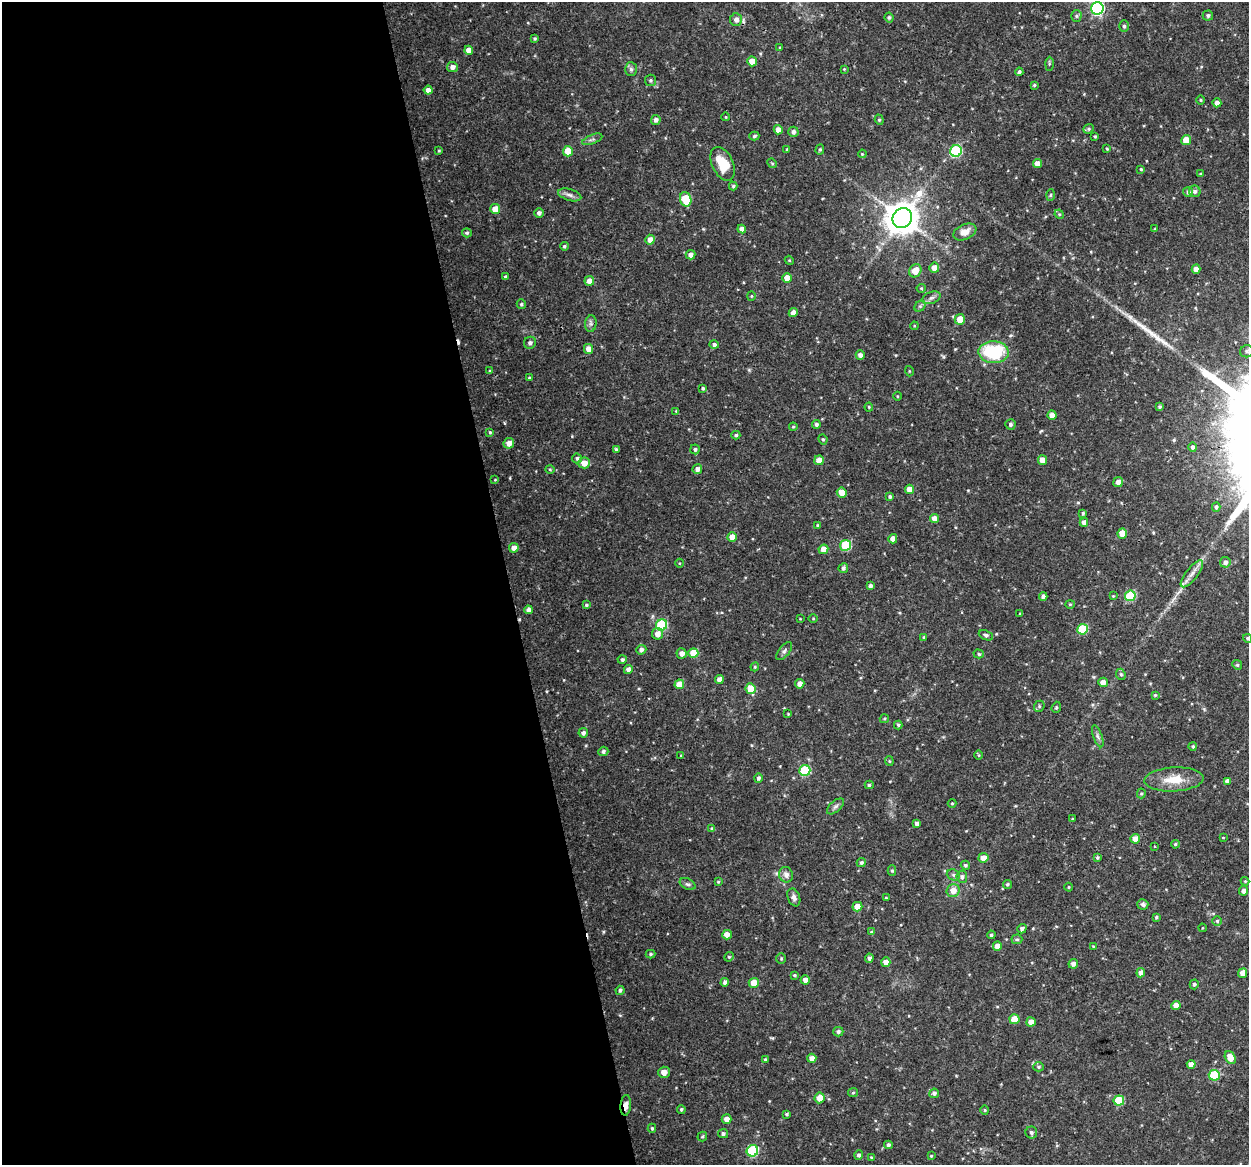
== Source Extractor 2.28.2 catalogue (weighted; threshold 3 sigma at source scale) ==
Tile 9 of 4 x 4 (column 1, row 3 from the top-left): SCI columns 2-1248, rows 1201-2363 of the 4992 x 4776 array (HDU 1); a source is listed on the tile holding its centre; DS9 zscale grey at full resolution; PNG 1251 x 1167 px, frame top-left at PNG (2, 2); each listed source drawn as its Kron ellipse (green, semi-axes under 4 px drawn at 4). Shown black and unused: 41% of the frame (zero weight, under 3 of 4 exposures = <1% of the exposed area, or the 3 px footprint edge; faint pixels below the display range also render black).
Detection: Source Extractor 2.28.2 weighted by HDU 2 'WHT'; one run over the whole footprint, this tile lists its part. Background 0.0465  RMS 0.0026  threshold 0.0115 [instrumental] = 3 sigma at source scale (4.5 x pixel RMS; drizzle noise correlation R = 1.50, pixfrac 1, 0.0396/0.0396 arcsec/px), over >= 5 px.
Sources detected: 261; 2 cosmic-ray / hot-pixel residue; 1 long thin detection or spike segment (spike, bleed or trail) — neither listed nor drawn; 1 inside a brighter listed object's ellipse — not listed separately; the other 257 listed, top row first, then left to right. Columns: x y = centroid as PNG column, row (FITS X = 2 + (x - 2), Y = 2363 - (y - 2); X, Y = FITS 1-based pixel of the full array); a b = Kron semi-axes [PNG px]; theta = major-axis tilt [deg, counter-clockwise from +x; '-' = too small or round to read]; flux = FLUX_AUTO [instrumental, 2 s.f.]
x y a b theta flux
1097 8 6 6 - 40
1208 15 5 5 - 0.55
1076 16 6 5 - 0.44
889 17 5 4 - 0.44
736 20 6 6 - 1.2
1124 26 6 5 - 0.53
535 38 4 4 - 0.31
780 48 4 3 - 0.27
469 50 4 4 - 2
752 61 5 5 - 2.8
1049 64 7 3 89 0.34
452 67 5 5 - 1.3
631 69 7 6 - 0.74
844 69 4 4 - 0.21
1019 72 4 3 - 0.55
650 80 5 5 - 0.49
1034 85 4 4 - 0.34
428 90 4 4 - 1.6
1201 100 5 3 - 0.22
1217 103 4 4 - 1
726 117 4 3 - 0.18
656 120 5 5 - 0.79
879 120 5 4 - 0.43
1089 129 5 4 - 0.39
778 130 4 4 - 1.8
793 132 5 5 - 0.86
754 136 5 4 - 0.42
1095 136 4 3 - 0.29
592 139 11 4 22 0.66
1186 140 5 4 - 3.4
820 149 5 4 - 0.38
1107 149 4 3 - 0.25
787 150 4 3 - 0.27
439 151 4 4 - 0.27
568 151 5 5 - 4.1
956 151 6 5 - 24
862 154 4 3 - 0.24
772 163 5 4 - 0.3
723 164 18 10 -65 6.1
1037 164 4 4 - 2.2
1141 169 4 3 - 0.3
1200 174 4 3 - 0.26
733 186 4 4 - 0.35
1195 191 6 5 - 0.68
1188 192 5 4 - 0.64
570 195 12 5 -17 1
1050 195 6 4 87 0.3
686 199 7 5 -71 9.1
495 209 5 5 - 3.2
539 213 5 4 - 0.83
1059 214 5 4 - 0.28
902 218 10 9 - 480
742 229 4 4 - 1.5
1155 229 3 3 - 0.24
965 232 12 7 23 2.1
467 233 5 4 - 0.49
650 240 5 4 - 1.8
564 246 4 4 - 0.42
690 255 5 4 - 1.1
789 260 4 3 - 0.24
934 268 5 5 - 1.7
1196 269 4 4 - 1.6
915 271 7 6 - 2.7
505 277 4 3 - 0.38
787 278 5 4 - 3.2
589 281 5 5 - 1.9
921 288 4 4 - 0.28
751 296 4 4 - 0.26
931 298 9 6 19 0.84
521 304 5 4 - 0.4
920 306 6 5 - 0.49
793 313 4 4 - 1.7
960 319 5 5 - 3.2
591 324 8 6 83 0.76
914 326 4 3 - 0.23
530 343 6 5 - 0.81
714 345 5 4 - 0.67
589 349 5 4 - 1.9
1247 351 6 6 - 0.64
994 352 15 11 -2 18
860 355 4 4 - 1.1
490 371 3 3 - 0.27
909 371 5 3 - 0.22
529 378 3 3 - 0.29
703 388 3 3 - 0.47
897 396 4 3 - 0.22
869 407 4 4 - 0.25
1159 407 4 4 - 0.37
676 411 3 3 - 0.19
1052 415 4 4 - 1.8
816 424 4 4 - 0.54
1010 424 5 5 - 0.49
793 427 4 4 - 0.27
490 432 4 3 - 0.33
736 435 4 4 - 0.4
823 439 5 4 - 0.38
509 443 5 5 - 1.8
1193 447 5 4 - 0.59
616 449 3 3 - 0.38
695 449 5 5 - 0.53
577 458 5 5 - 0.57
819 460 5 4 - 2.2
1042 460 5 4 - 1.9
584 463 6 5 - 2.4
550 469 4 4 - 0.28
697 469 5 5 - 1.1
495 480 3 3 - 0.2
1118 482 5 5 - 1.3
909 489 4 4 - 2.2
842 492 5 4 - 2.8
890 496 3 3 - 0.48
1216 507 4 4 - 0.53
1083 513 4 3 - 0.39
934 518 4 4 - 1.8
1084 522 4 4 - 1.4
818 525 4 4 - 0.33
1122 533 5 4 - 3.1
732 537 4 4 - 2.3
893 539 4 4 - 1.7
846 545 5 5 - 13
514 548 5 4 - 1.8
823 549 5 4 - 1.9
1225 562 5 5 - 0.9
679 563 4 3 - 0.21
843 568 5 4 - 0.66
1192 574 16 6 52 1.7
870 586 4 4 - 0.78
1043 596 4 4 - 0.67
1113 596 4 3 - 0.21
1130 596 5 5 - 14
1070 604 4 4 - 0.27
586 605 4 4 - 0.38
528 610 4 4 - 1.2
1020 613 4 3 - 0.23
800 619 3 2 - 0.16
813 619 5 3 - 0.23
662 625 6 5 - 19
1082 629 5 5 - 10
657 634 6 5 - 1.7
986 635 7 4 -24 0.59
924 637 4 4 - 0.28
1248 638 4 4 - 0.46
641 650 5 4 - 0.89
784 651 11 5 51 0.74
682 653 5 5 - 1.3
693 653 5 5 - 5.4
979 654 5 4 - 0.43
622 660 4 4 - 0.64
1237 665 5 4 - 0.37
755 667 4 4 - 0.31
628 669 4 4 - 1.2
1121 674 6 4 -67 0.41
719 679 4 4 - 1.7
1103 682 5 4 - 1.5
679 684 5 4 - 3.9
800 684 5 4 - 1.5
751 689 5 5 - 6.5
1155 695 4 4 - 0.29
1039 706 6 5 - 0.42
1056 707 6 4 71 0.33
788 714 3 2 - 0.19
884 719 5 4 - 0.3
898 725 4 4 - 0.4
583 733 4 4 - 0.76
1098 736 11 4 -70 0.75
1193 746 4 4 - 0.4
603 751 5 4 - 0.62
681 755 3 2 - 0.24
978 755 5 3 - 0.25
889 761 5 4 - 0.31
805 770 5 5 - 15
758 778 4 4 - 0.67
1174 779 30 12 3 5.4
1227 781 4 4 - 1.2
869 785 4 4 - 0.44
1141 793 5 4 - 0.34
952 803 4 4 - 0.26
835 806 10 5 41 0.73
1073 819 3 3 - 0.24
917 824 4 4 - 1.1
712 829 4 4 - 0.57
1223 838 4 2 - 0.17
1135 839 5 5 - 2
1175 844 4 3 - 0.36
1155 847 3 2 - 0.27
983 858 5 5 - 2.1
1097 858 4 4 - 0.42
861 863 4 4 - 0.53
965 865 4 4 - 0.49
892 871 5 4 - 0.37
786 875 8 7 - 1.2
953 875 7 5 -21 0.55
962 877 6 5 - 0.7
1245 881 4 4 - 0.29
718 882 4 3 - 0.27
688 884 8 5 -25 0.59
1007 884 4 4 - 0.39
1069 887 4 3 - 0.23
953 891 6 6 - 2.4
1244 891 5 4 - 1
794 897 9 6 -68 0.96
886 898 3 3 - 0.24
1143 904 5 5 - 0.79
857 907 5 4 - 3.9
1156 917 3 3 - 0.38
1217 921 5 5 - 0.44
1202 928 4 3 - 0.17
1022 929 5 4 - 0.78
871 932 4 4 - 0.32
727 935 5 4 - 1.7
991 935 4 4 - 0.47
1017 939 5 5 - 0.4
997 946 4 4 - 2.2
1093 946 4 3 - 0.21
650 954 5 4 - 0.42
729 957 5 4 - 0.4
781 958 5 4 - 0.32
869 958 4 4 - 0.74
886 962 4 4 - 1.7
1073 964 5 4 - 1.1
1141 973 4 4 - 1.4
1243 973 5 4 - 2.1
794 975 4 3 - 0.34
805 980 4 4 - 1.3
725 982 4 4 - 0.89
754 983 5 5 - 3.1
1194 984 5 4 - 0.45
620 990 4 4 - 0.52
1176 1005 4 4 - 1.8
1015 1019 5 5 - 3.9
1031 1022 4 4 - 1.9
838 1032 5 4 - 0.71
812 1058 4 4 - 1.4
1230 1058 7 5 -59 3
765 1059 4 3 - 0.32
1191 1064 4 4 - 1.8
1039 1067 5 4 - 0.44
664 1072 5 5 - 1.9
1214 1075 5 5 - 15
853 1093 5 4 - 0.34
934 1093 5 4 - 0.73
820 1098 5 5 - 2.8
1119 1101 5 5 - 9.5
626 1105 10 5 85 1.4
681 1109 4 4 - 0.39
985 1110 4 4 - 0.3
787 1114 4 4 - 0.41
726 1119 5 4 - 1.6
652 1128 4 4 - 0.38
1031 1132 6 6 - 0.66
723 1134 5 4 - 0.61
702 1137 5 5 - 0.41
888 1145 4 4 - 0.68
752 1151 6 5 - 21
859 1155 5 4 - 0.62
931 1156 4 3 - 0.26
871 1157 4 3 - 0.21
Overlapping masked pixels (flux is a lower limit): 1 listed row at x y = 626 1105
Isophote crosses this tile's border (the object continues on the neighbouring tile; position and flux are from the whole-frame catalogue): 1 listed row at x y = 1248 638